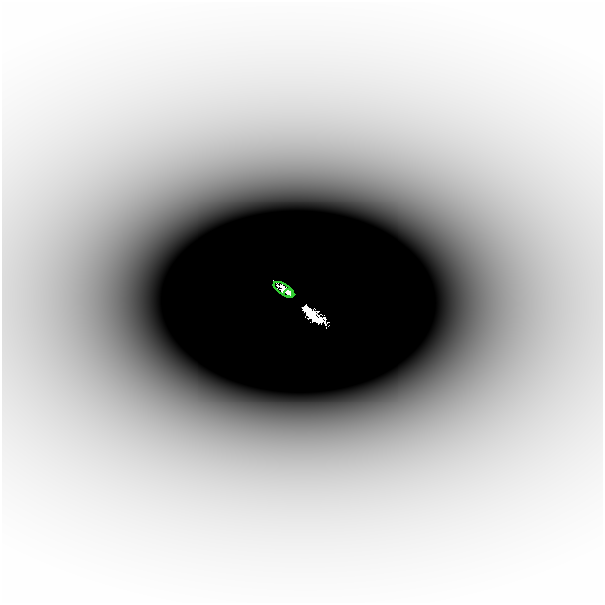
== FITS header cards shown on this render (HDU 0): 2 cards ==
NAXIS1  =                  601
NAXIS2  =                  601

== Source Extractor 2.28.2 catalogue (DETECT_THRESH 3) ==
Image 601 x 601 px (HDU 0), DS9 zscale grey, 1 PNG px = 1 image px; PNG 605 x 605 px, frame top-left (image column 1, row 601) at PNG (2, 2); each listed source drawn as its Kron ellipse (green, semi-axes under 4 px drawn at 4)
Background -1.57e-04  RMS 3.0e-05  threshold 8.86e-05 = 3 sigma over >= 5 px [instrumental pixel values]
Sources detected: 3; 1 with non-positive FLUX_AUTO (blend fragments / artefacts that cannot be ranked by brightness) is neither listed nor drawn; the other 2 listed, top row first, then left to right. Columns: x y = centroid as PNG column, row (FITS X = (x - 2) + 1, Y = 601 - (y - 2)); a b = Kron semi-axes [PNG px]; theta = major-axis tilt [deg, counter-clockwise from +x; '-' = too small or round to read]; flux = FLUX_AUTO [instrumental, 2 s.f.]
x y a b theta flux
284 290 12 5 -32 0.22
288 293 4 3 - 0.066
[1 non-positive-flux detection neither listed nor drawn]